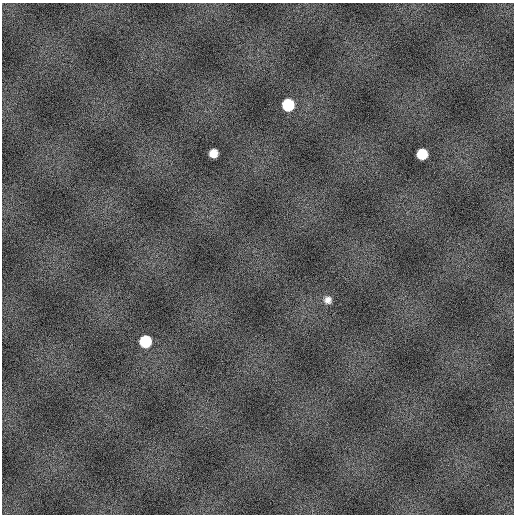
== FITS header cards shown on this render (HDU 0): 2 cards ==
NAXIS1  =                  512
NAXIS2  =                  512

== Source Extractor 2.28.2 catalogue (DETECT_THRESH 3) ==
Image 512 x 512 px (HDU 0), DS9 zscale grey, 1 PNG px = 1 image px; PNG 516 x 516 px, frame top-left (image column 1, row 512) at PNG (2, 3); no overlay
Background 811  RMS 16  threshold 48.4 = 3 sigma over >= 5 px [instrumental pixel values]
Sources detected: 5; all 5 listed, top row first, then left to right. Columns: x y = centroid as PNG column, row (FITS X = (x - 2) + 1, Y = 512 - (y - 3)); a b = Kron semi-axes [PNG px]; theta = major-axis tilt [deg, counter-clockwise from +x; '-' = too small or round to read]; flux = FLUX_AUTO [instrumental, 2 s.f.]
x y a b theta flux
288 105 9 9 - 46000
213 153 7 7 - 12000
422 154 8 8 - 28000
328 300 10 9 - 6900
145 341 9 9 - 45000